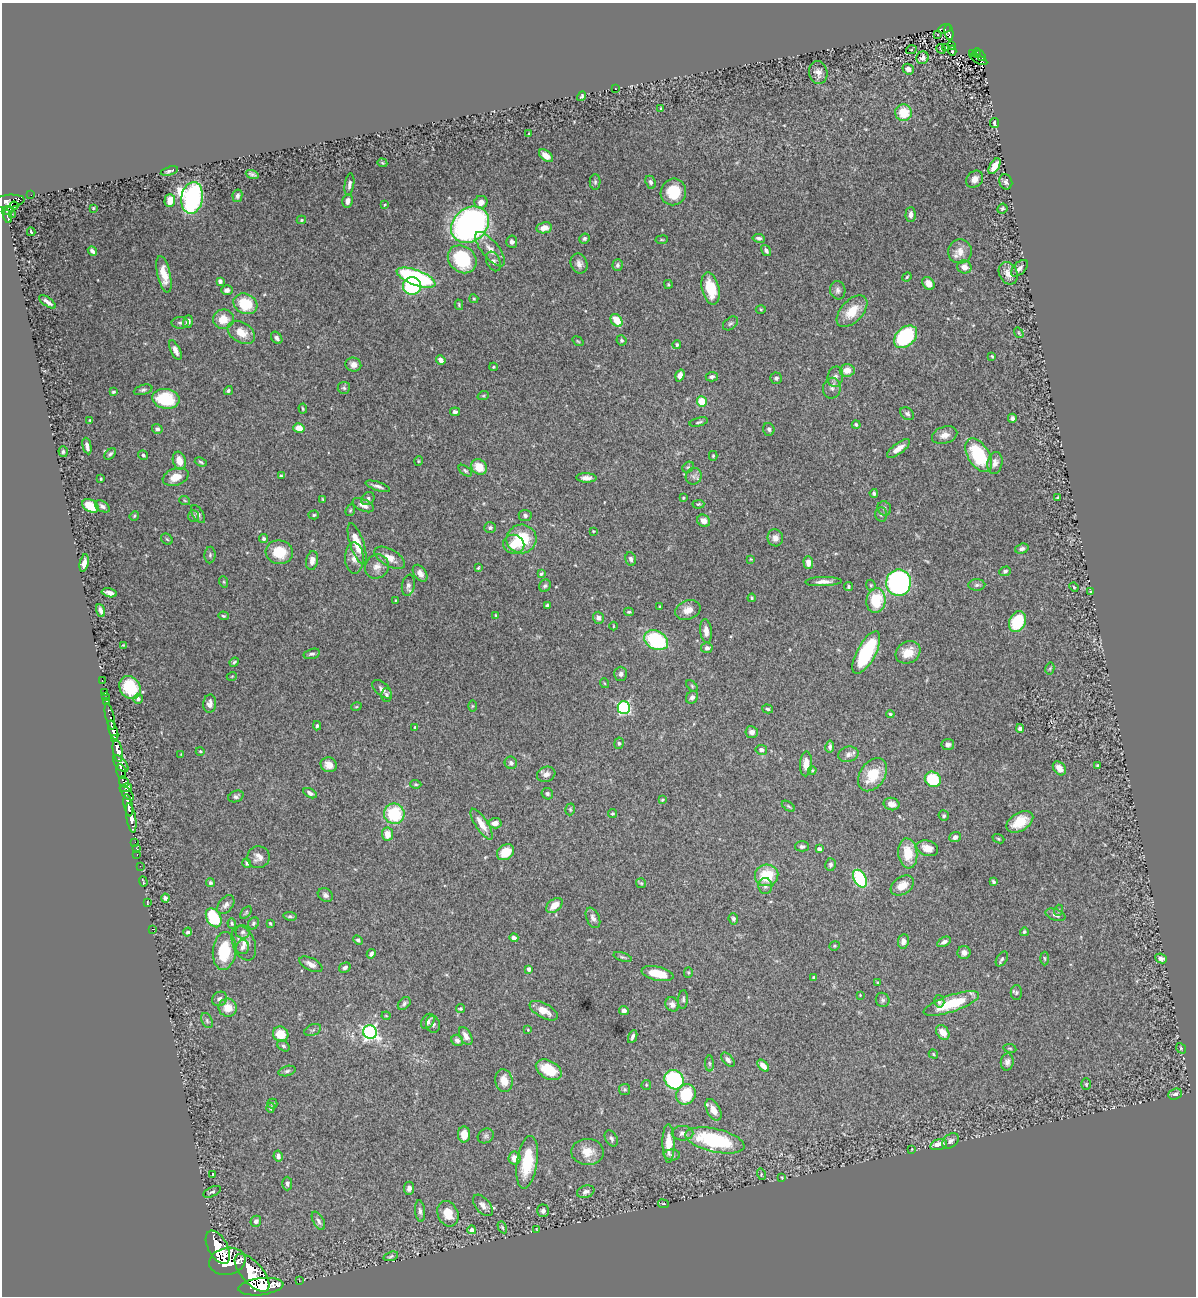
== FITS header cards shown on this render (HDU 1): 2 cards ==
NAXIS1  =                 1194
NAXIS2  =                 1294

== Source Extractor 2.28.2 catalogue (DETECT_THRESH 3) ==
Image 1194 x 1294 px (HDU 1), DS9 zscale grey, 1 PNG px = 1 image px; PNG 1198 x 1298 px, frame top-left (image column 1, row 1294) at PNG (2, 3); each listed source drawn as its Kron ellipse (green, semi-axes under 4 px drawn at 4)
Background 1.05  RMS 0.029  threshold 0.0867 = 3 sigma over >= 5 px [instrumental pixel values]
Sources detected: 427; all 427 listed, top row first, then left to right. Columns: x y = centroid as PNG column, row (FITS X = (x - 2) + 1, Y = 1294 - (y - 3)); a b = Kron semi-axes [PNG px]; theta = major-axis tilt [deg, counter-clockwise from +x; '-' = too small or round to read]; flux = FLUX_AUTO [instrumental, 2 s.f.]
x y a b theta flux
945 29 6 4 23 160
949 32 8 4 -82 210
938 35 3 2 - 1.3
952 46 3 2 - 0.55
946 48 3 2 - 1.3
941 49 5 3 - 2.3
911 50 5 3 - 1.4
952 51 5 2 - 1.3
977 53 5 4 - 130
972 54 3 3 - 23
981 56 6 3 -56 140
923 58 6 6 - 7.7
979 59 9 3 -28 68
908 69 6 5 - 7.7
818 72 12 9 -79 12
615 88 2 2 - 1.9
582 96 5 3 - 3.1
661 109 3 3 - 3.1
903 113 8 8 - 46
995 123 5 4 - 5.3
529 133 3 2 - 1.3
546 156 8 5 -38 14
382 163 5 3 - 2.4
995 166 9 4 59 20
169 171 9 3 16 4.8
252 174 6 3 -18 4.2
975 179 9 7 43 12
595 182 7 5 90 3.7
651 182 7 5 -67 5.4
1006 182 8 6 -68 5.3
349 184 11 4 81 6.6
673 192 13 12 - 56
31 195 2 2 - 9.5
237 196 6 5 - 5.7
192 198 16 11 81 540
8 201 17 6 7 1300
170 201 6 5 - 21
348 201 7 5 77 9.8
481 202 6 6 - 12
385 205 4 3 - 2.3
14 206 4 3 - 200
93 208 3 3 - 1.9
1002 209 5 4 - 3.8
7 210 6 3 22 330
12 214 2 2 - 10
911 214 7 5 89 9.7
8 216 7 3 -78 340
301 220 5 4 - 2.8
470 225 21 16 40 620
544 228 8 5 8 15
31 232 4 3 - 4.2
759 238 6 4 -9 5.4
585 239 5 5 - 3.9
662 240 6 3 7 2
512 242 6 5 - 5.8
490 249 21 8 -51 21
766 250 6 4 -57 7
92 251 5 3 - 4.7
960 251 12 12 - 20
462 259 15 12 -40 130
493 261 10 6 -65 7
579 263 10 8 -69 9.5
617 265 6 5 - 4.7
964 267 7 6 - 14
1019 268 10 6 44 7.9
1008 273 12 9 -66 15
164 274 19 6 -77 29
907 277 5 4 - 2.1
416 278 20 7 -20 250
220 281 4 4 - 6.1
928 283 7 5 -52 11
668 284 4 3 - 2.1
412 286 9 8 - 130
711 289 16 8 -76 54
227 290 6 5 - 8.1
838 290 9 7 -77 6.7
474 299 5 4 - 2.2
47 302 10 3 -36 7.5
245 304 12 10 -26 75
459 305 5 4 - 2.2
761 309 5 3 - 1.8
852 311 19 11 47 40
223 319 10 9 - 33
617 320 7 5 -53 35
188 322 6 4 72 9.6
180 323 8 6 0 5
730 323 8 5 38 4.3
241 332 15 10 -33 29
1019 333 6 3 -54 2.1
906 337 13 9 42 210
277 338 7 5 -51 7
621 340 5 5 - 3.7
578 341 6 3 -37 1.9
677 344 4 4 - 3.3
175 350 10 5 -64 11
992 356 3 2 - 1.8
441 360 5 4 - 11
353 365 8 7 - 11
493 367 4 4 - 2.2
847 370 7 6 - 23
680 375 6 4 71 9.5
712 377 6 4 1 5.3
835 377 10 7 78 9
776 378 6 5 - 4.7
344 388 6 6 - 3.4
832 388 10 9 - 8.3
143 390 9 5 16 4.6
228 391 5 4 - 3.6
113 392 3 3 - 2.8
483 396 6 3 18 2.2
166 399 14 10 -10 83
702 402 5 5 - 42
303 409 5 3 - 2.4
455 412 5 4 - 6.5
907 414 8 5 -38 5.7
1012 418 5 4 - 6.9
90 420 4 3 - 2
699 422 9 4 14 3.9
856 425 4 4 - 3.2
299 428 6 4 -12 22
157 429 5 5 - 6.3
769 429 6 5 - 4.7
945 435 13 8 17 14
87 446 8 3 -78 8.7
898 448 13 5 37 18
63 452 5 4 - 4
110 454 7 4 44 4.2
143 455 5 4 - 3.6
979 455 18 10 -58 120
713 456 5 4 - 2.5
179 461 9 6 -74 24
419 461 4 4 - 2.1
201 462 6 4 -22 3
995 463 11 7 77 13
479 467 8 7 - 32
688 467 6 5 - 2.8
465 471 7 4 -37 3.3
281 476 4 3 - 2.3
694 476 8 7 - 8.3
176 477 13 8 19 24
586 478 10 4 -2 10
101 479 3 3 - 2.3
378 486 13 4 -18 7.4
874 493 4 4 - 4.3
1058 497 3 3 - 2.6
683 498 3 3 - 2.1
323 499 3 2 - 1.8
368 499 7 5 44 4.9
185 501 5 3 - 1.7
698 504 6 4 3 2.8
363 505 11 6 -25 12
90 506 9 6 -28 43
102 506 8 5 -31 6.4
884 508 7 6 - 4.9
350 510 6 4 68 2.6
198 514 10 5 -59 6.7
881 514 7 6 - 4.1
314 515 5 4 - 2.8
525 515 6 5 - 5.2
134 516 5 4 - 2.1
194 516 6 5 - 4.1
704 521 7 6 - 13
490 528 6 5 - 4.4
593 531 2 2 - 1.7
775 538 8 8 - 11
167 539 6 5 - 3.2
264 539 4 4 - 4.5
521 539 15 14 - 76
357 544 21 7 -71 43
514 544 10 9 - 25
1022 549 7 5 18 6.3
279 552 14 11 -8 51
210 555 8 5 89 4.6
354 558 15 9 -89 15
390 558 17 8 -30 19
631 559 7 5 -76 5.7
751 559 3 3 - 1.9
312 560 9 6 80 13
84 563 9 4 78 11
808 563 6 5 - 15
377 567 12 11 - 15
478 568 4 3 - 2.4
1005 571 6 4 19 3.9
420 573 9 6 -54 12
541 574 4 3 - 2.8
224 582 6 3 -71 2.1
823 582 18 4 2 12
899 583 13 12 - 470
408 585 11 6 80 7.2
871 585 6 4 -69 2.8
977 585 8 5 2 4.8
545 586 6 5 - 3.8
848 587 4 4 - 3.4
1074 587 5 4 - 2.4
1091 591 3 3 - 2.2
109 593 8 4 -13 8.4
752 598 4 3 - 2.3
395 600 3 2 - 1.3
876 601 12 9 81 84
547 605 4 3 - 4.4
660 606 4 3 - 1.6
100 610 6 3 -68 7.2
688 610 13 9 19 18
629 612 5 4 - 2.5
496 615 4 3 - 1.5
223 616 5 4 - 2.8
598 618 6 5 - 8.1
1017 622 11 8 65 85
613 626 4 3 - 1.4
706 631 12 5 -83 13
656 640 12 9 -28 160
123 645 3 2 - 1.5
707 648 6 5 - 6.5
908 652 13 10 30 31
866 653 24 9 62 120
312 654 8 5 14 5
234 662 5 3 - 3.3
1050 668 6 4 77 2.6
621 674 7 6 - 6.6
232 676 5 3 - 1.7
102 680 3 2 - 20
604 683 5 3 - 1.8
692 686 7 4 -46 3.1
130 687 12 10 -56 76
382 689 12 6 -42 8.4
105 692 2 2 - 18
386 695 7 5 -88 5.2
106 697 2 2 - 9.6
692 697 7 5 50 6.2
138 699 5 5 - 7.1
107 701 3 3 - 68
210 704 9 6 85 8.8
472 706 5 3 - 2
356 707 5 3 - 1.8
624 708 6 6 - 260
768 709 5 4 - 3
890 714 4 3 - 2.5
110 717 13 3 -77 670
317 726 4 3 - 3.4
415 727 4 4 - 2.2
1020 729 4 4 - 7.1
113 730 10 4 -72 2600
752 732 6 6 - 10
114 739 4 3 - 820
619 743 6 5 - 3.6
948 744 6 5 - 6.9
830 747 6 4 79 5.6
761 750 6 5 - 6.4
118 751 11 4 -79 4800
200 751 4 3 - 1.9
181 754 3 3 - 1.1
848 754 10 7 15 9.9
511 763 6 6 - 6.7
121 764 10 5 -51 1300
806 764 12 6 86 17
329 765 8 7 - 16
1098 766 3 3 - 3
1059 768 8 5 -50 14
812 770 4 3 - 2.3
121 771 7 4 -81 930
546 774 9 7 19 9.4
872 775 18 12 56 52
933 779 8 7 - 76
124 782 6 4 -63 1100
416 784 5 4 - 2.3
126 788 6 3 11 450
127 793 8 4 -47 780
310 793 7 4 -30 5.9
547 794 6 5 - 3.7
236 796 8 5 23 5.3
662 800 3 3 - 2.2
892 804 8 6 -14 11
128 805 11 3 -79 2400
788 806 7 3 -36 3
570 809 6 4 73 2.6
394 814 10 10 - 100
612 814 4 4 - 2.6
944 816 5 5 - 3.1
131 818 15 4 -80 3400
1020 822 14 9 31 41
495 823 6 5 - 12
482 824 18 6 -57 23
387 834 6 5 - 20
955 837 6 5 - 8.8
998 839 6 4 -21 2.3
135 842 2 2 - 27
802 846 7 5 1 4.2
136 848 3 2 - 23
927 848 11 7 -17 18
819 849 4 3 - 11
506 852 9 7 36 37
908 853 15 9 -84 43
137 854 3 2 - 34
258 857 11 10 - 13
247 863 5 4 - 4.1
830 865 6 5 - 4.6
140 866 2 2 - 19
767 875 12 10 14 68
860 879 9 6 -61 160
143 882 5 2 - 1.6
993 882 4 3 - 3.8
210 883 4 4 - 4.1
641 883 5 5 - 2.6
765 886 8 7 - 6.3
902 886 13 8 33 23
325 895 8 6 -31 7.2
165 898 4 4 - 6.1
147 902 3 2 - 1.2
226 905 10 7 51 9.2
554 905 9 6 37 23
1059 910 5 3 - 2
246 912 7 4 49 2.6
1056 915 10 5 -18 8.2
290 916 7 4 -9 3.2
214 918 10 7 -59 96
593 918 11 6 -67 9.7
733 919 6 4 -84 4
232 923 5 4 - 2.7
253 923 6 5 - 3.7
270 923 3 3 - 2.1
152 929 2 2 - 120
188 932 4 4 - 5
243 932 7 6 - 5.3
1024 932 4 4 - 3.3
514 938 4 4 - 7.4
358 940 5 4 - 3.8
903 941 7 5 82 8.8
944 942 7 4 29 6.6
244 943 18 11 -68 17
835 946 5 4 - 2.5
242 947 7 6 - 6.3
224 951 19 11 84 77
964 953 6 6 - 8
371 954 5 4 - 7.4
623 957 9 4 -18 3.6
1044 958 7 3 -88 2.5
1161 958 6 4 -24 6.7
1002 959 8 5 57 4.2
311 964 12 6 -26 12
345 968 6 5 - 5.7
529 969 4 4 - 9.5
688 972 5 4 - 2.6
657 974 16 7 -12 38
814 977 4 3 - 2.7
878 983 3 3 - 1.9
1016 993 7 5 -90 3.5
860 995 2 2 - 1.2
220 999 8 6 36 8.6
683 999 9 5 86 4.3
883 1000 7 6 - 4.7
939 1001 6 5 - 5.6
404 1003 7 5 48 4.3
951 1003 29 8 19 86
672 1004 7 6 - 10
228 1008 9 9 - 28
461 1009 5 4 - 2.9
544 1011 15 7 -29 22
624 1011 5 4 - 6.9
386 1016 4 4 - 2
207 1021 8 5 -64 4.4
428 1021 8 6 56 7.5
433 1024 9 7 -78 6.3
313 1030 9 5 24 5
528 1030 3 3 - 1.5
370 1032 7 6 - 480
943 1032 8 6 -53 21
281 1034 8 7 - 37
466 1036 10 5 -61 12
633 1037 7 3 67 5.1
457 1040 6 5 - 7
283 1046 7 5 -40 3.6
1010 1048 6 3 -9 2.3
1181 1048 6 4 -50 2.5
933 1054 5 3 - 2.4
728 1060 8 5 -47 7.1
1007 1062 8 6 82 7.9
709 1063 8 4 -89 3.4
763 1066 7 4 -47 13
549 1070 14 9 -28 58
287 1071 8 5 16 4.2
674 1080 10 9 - 200
504 1081 11 8 -79 22
1086 1084 6 4 89 2.4
646 1085 5 4 - 2.4
625 1089 6 5 - 3.3
686 1094 10 9 - 79
1175 1094 7 5 20 8.1
272 1104 5 5 - 3.5
271 1108 5 4 - 4.3
713 1110 11 6 -61 20
683 1133 11 7 0 9.4
464 1134 8 6 89 19
486 1136 8 7 - 5
611 1138 9 5 -59 5.8
715 1140 30 11 -13 200
950 1141 9 6 36 6.3
668 1143 19 6 -89 36
939 1145 9 5 15 19
912 1149 3 2 - 1.3
587 1152 16 13 -2 30
672 1155 8 5 -4 5.9
278 1156 5 4 - 6.7
515 1158 6 6 - 20
527 1162 27 10 81 83
213 1174 3 2 - 1.7
761 1174 6 3 -75 2.5
782 1177 4 3 - 1.5
287 1183 7 5 -90 5.3
409 1188 6 5 - 6.8
212 1192 9 4 25 4.3
586 1192 9 6 17 7.3
663 1204 5 3 - 2
483 1205 12 7 -51 11
420 1211 11 5 -83 6.4
543 1211 6 6 - 7.1
448 1214 13 10 -67 30
256 1221 5 5 - 6.4
318 1221 10 5 -60 6.3
502 1227 6 4 -61 2.8
472 1230 4 4 - 11
537 1230 3 2 - 1.3
218 1247 18 9 -61 10000
391 1256 7 3 19 3.2
227 1261 18 13 10 14000
252 1273 23 10 -49 12000
299 1281 2 2 - 18
261 1287 22 8 7 11000